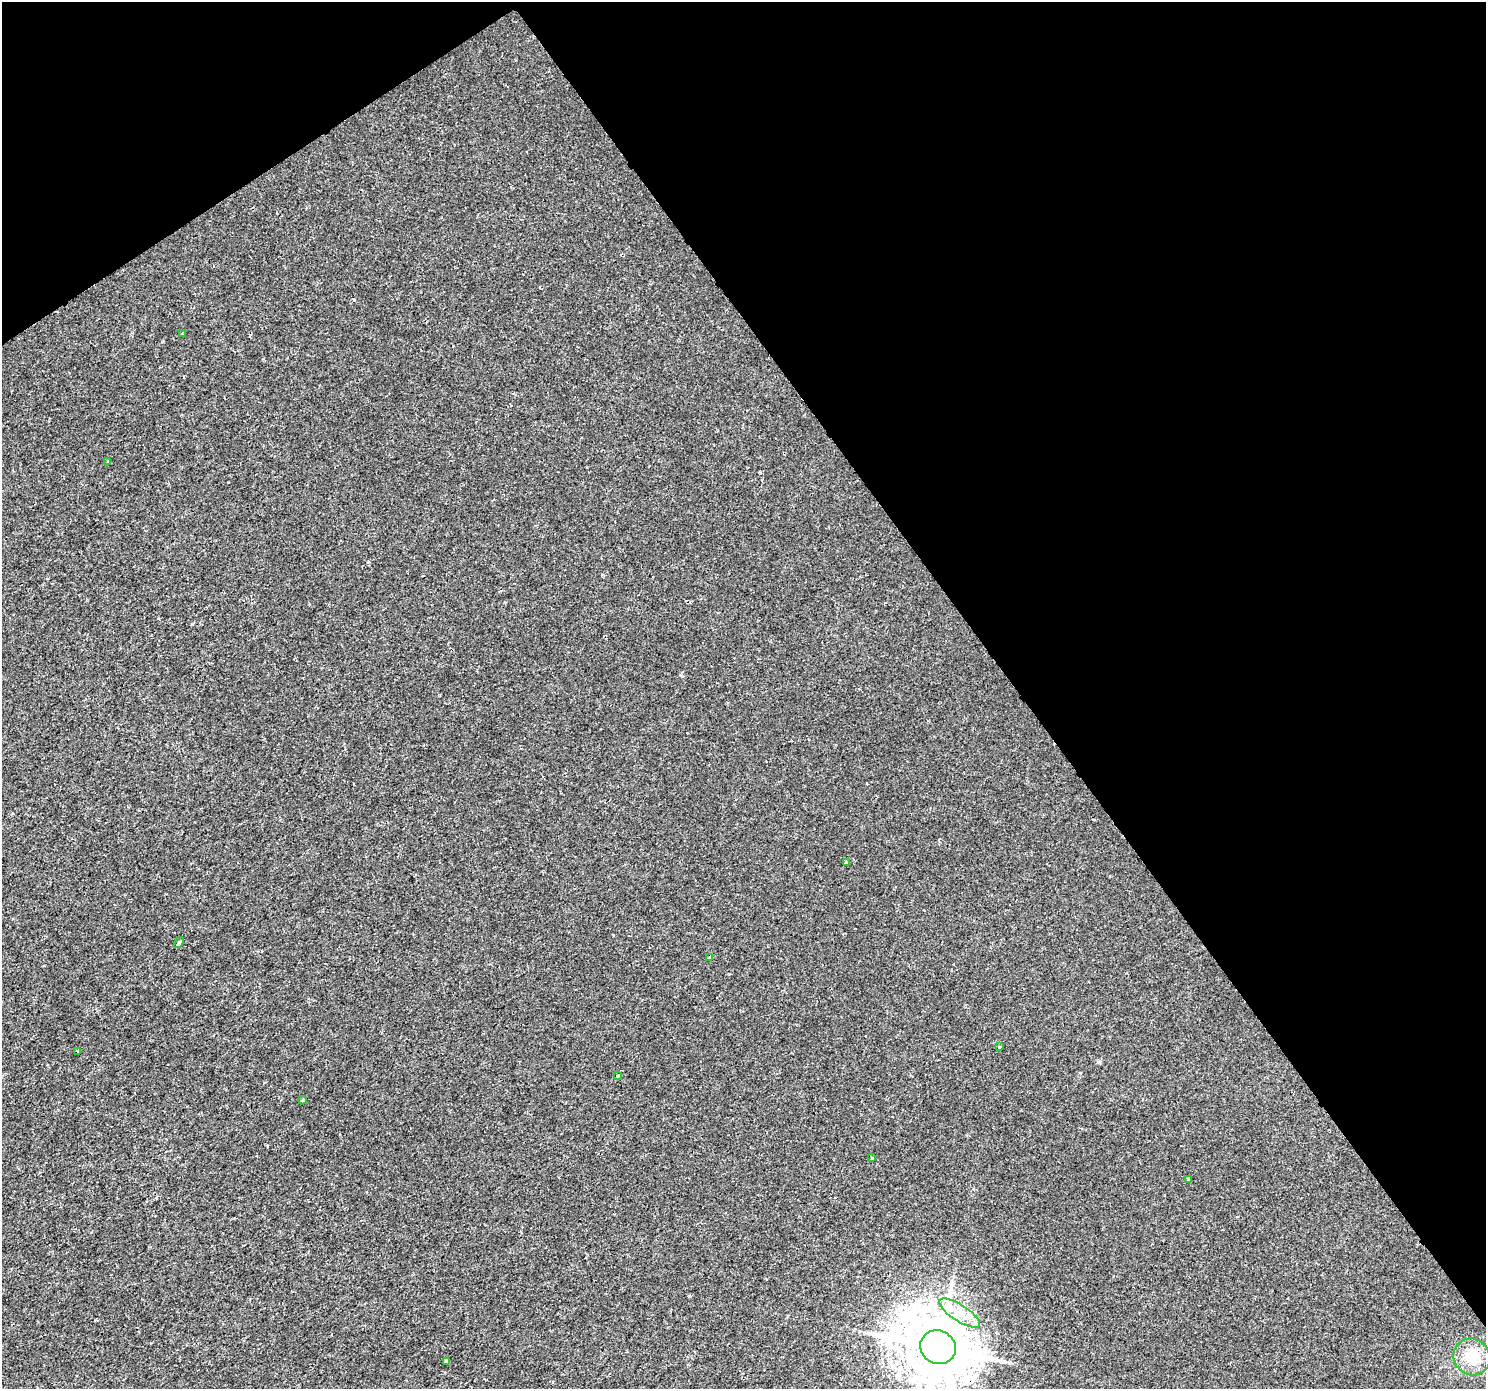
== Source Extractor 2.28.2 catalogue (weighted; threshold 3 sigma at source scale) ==
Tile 3 of 4 x 4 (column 3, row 1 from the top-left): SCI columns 2971-4454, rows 4348-5734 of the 5937 x 5860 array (HDU 1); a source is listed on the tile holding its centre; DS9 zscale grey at full resolution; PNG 1488 x 1391 px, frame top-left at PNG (2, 2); each listed source drawn as its Kron ellipse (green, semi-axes under 4 px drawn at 4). Shown black and unused: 36% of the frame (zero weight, under 2 of 3 exposures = <1% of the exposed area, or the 3 px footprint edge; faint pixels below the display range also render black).
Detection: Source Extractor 2.28.2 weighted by HDU 2 'WHT'; one run over the whole footprint, this tile lists its part. Background 4.83e-04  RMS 0.0015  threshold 0.00658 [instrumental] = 3 sigma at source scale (4.5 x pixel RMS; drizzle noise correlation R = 1.50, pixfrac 1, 0.0396/0.0396 arcsec/px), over >= 5 px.
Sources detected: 15; all 15 listed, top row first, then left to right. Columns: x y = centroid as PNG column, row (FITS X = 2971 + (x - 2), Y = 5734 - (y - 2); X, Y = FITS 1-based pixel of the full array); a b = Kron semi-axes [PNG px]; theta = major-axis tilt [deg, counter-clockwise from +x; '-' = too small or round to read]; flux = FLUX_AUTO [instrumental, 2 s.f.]
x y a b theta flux
182 334 3 3 - 0.3
108 462 4 3 - 0.52
846 862 4 3 - 1.4
179 942 6 4 44 0.47
710 958 4 3 - 1
999 1047 3 3 - 0.21
78 1051 3 3 - 0.16
618 1076 4 3 - 0.18
302 1100 4 3 - 0.2
872 1158 4 3 - 0.15
1189 1179 4 3 - 1.2
960 1313 24 8 -32 2.5
938 1347 18 16 -28 1300
1472 1357 19 17 -51 3.6
446 1361 4 3 - 0.64
Overlapping masked pixels (flux is a lower limit): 1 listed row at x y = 938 1347
Isophote crosses this tile's border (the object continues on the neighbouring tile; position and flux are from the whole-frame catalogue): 1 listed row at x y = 938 1347
Unlisted compact peaks at least as high as the median listed source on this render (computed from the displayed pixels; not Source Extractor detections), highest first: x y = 354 300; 689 1296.